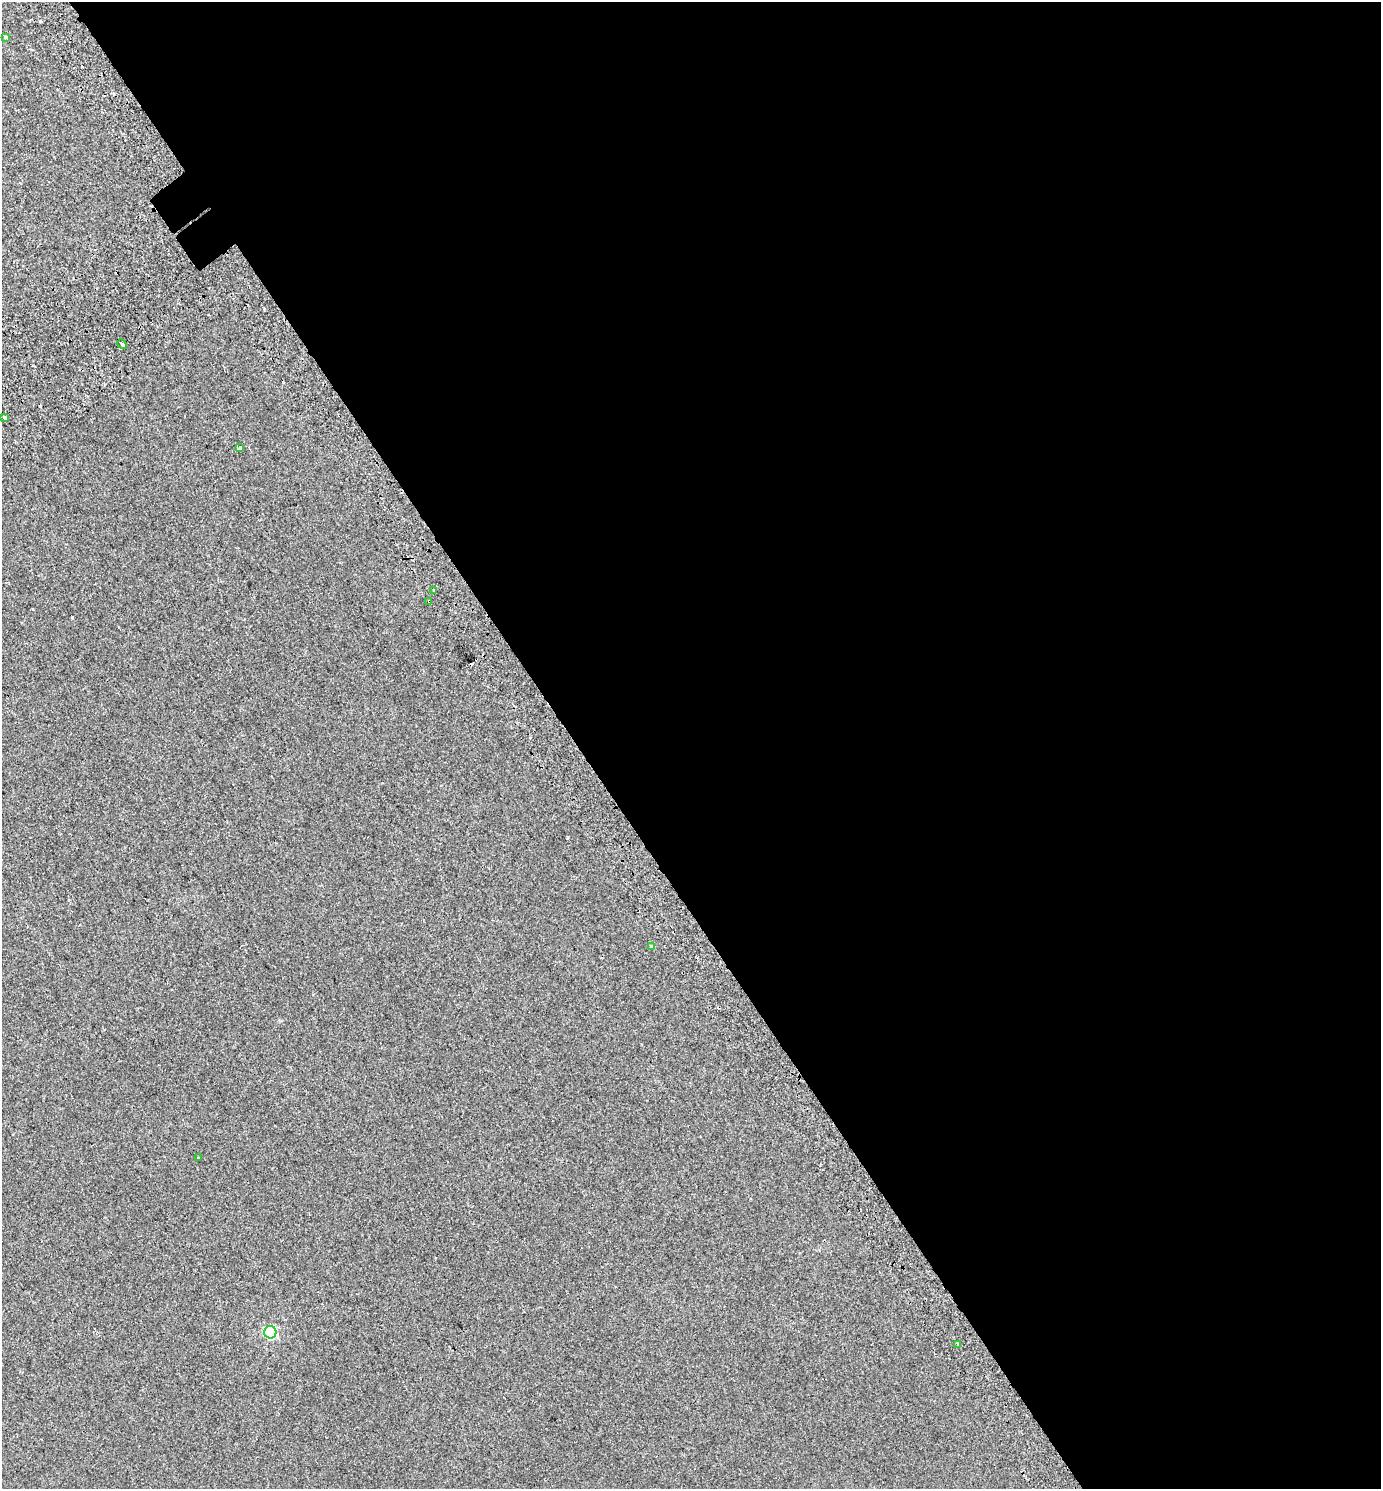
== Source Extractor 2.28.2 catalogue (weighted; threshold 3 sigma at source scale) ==
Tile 8 of 4 x 4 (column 4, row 2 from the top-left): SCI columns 4413-5791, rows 3036-4522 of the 6007 x 6078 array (HDU 1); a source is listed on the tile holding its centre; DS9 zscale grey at full resolution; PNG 1383 x 1491 px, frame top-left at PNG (2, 2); each listed source drawn as its Kron ellipse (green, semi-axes under 4 px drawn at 4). Shown black and unused: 59% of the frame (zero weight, under 2 of 3 exposures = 4% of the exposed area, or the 3 px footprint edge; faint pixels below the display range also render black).
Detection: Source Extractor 2.28.2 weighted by HDU 2 'WHT'; one run over the whole footprint, this tile lists its part. Background 4.72e-04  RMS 0.0047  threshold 0.0213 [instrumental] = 3 sigma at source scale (4.5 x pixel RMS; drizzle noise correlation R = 1.50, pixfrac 1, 0.0396/0.0396 arcsec/px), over >= 5 px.
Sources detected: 15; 5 cosmic-ray / hot-pixel residue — neither listed nor drawn; the other 10 listed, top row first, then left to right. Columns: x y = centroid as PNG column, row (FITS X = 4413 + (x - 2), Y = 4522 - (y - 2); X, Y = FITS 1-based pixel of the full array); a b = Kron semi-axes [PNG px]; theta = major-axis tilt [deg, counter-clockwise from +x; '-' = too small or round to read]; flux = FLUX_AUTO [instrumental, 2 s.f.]
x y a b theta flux
6 37 3 3 - 5.5
122 344 5 3 - 5.4
4 417 3 3 - 1.5
240 447 3 3 - 3.3
434 590 3 3 - 1.4
429 601 3 3 - 1.8
652 946 3 3 - 2.9
198 1158 4 3 - 3.8
270 1332 6 6 - 51
958 1344 4 3 - 0.62
Overlapping masked pixels (flux is a lower limit): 1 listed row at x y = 429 601
Unlisted compact peaks at least as high as the median listed source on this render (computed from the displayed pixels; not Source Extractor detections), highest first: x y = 72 617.